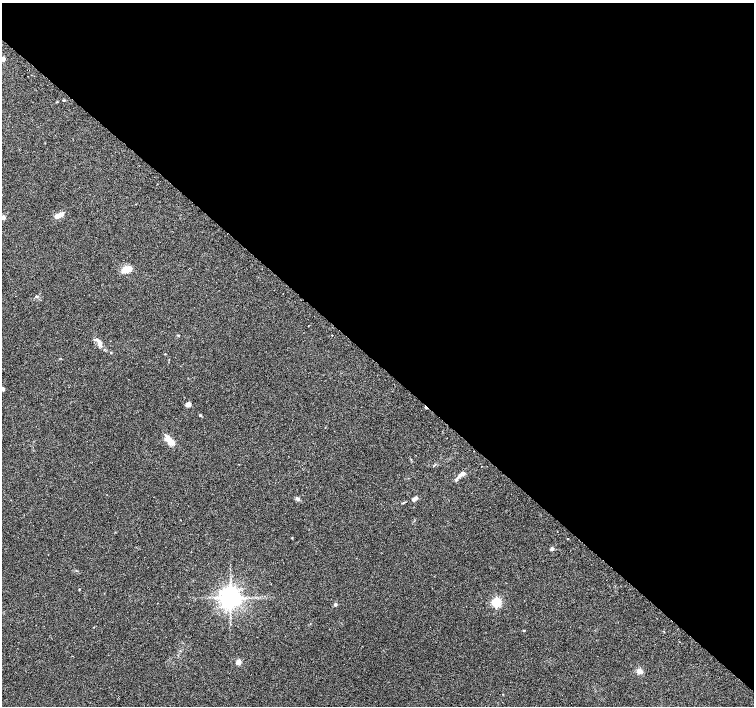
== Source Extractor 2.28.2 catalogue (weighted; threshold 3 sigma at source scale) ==
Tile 3 of 4 x 4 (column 3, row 1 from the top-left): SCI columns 3033-4536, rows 4411-5818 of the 6070 x 6070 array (HDU 1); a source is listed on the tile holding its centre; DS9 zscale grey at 2 x 2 block average (1 PNG px = mean of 2 x 2 image px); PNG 756 x 708 px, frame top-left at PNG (2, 3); no overlay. Shown black and unused: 51% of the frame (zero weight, under 2 of 3 exposures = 2% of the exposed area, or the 3 px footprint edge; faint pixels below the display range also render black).
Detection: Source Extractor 2.28.2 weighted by HDU 2 'WHT'; one run over the whole footprint, this tile lists its part. Background 0.118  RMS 0.0099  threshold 0.0445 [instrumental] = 3 sigma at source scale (4.5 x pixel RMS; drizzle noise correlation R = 1.50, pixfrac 1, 0.0396/0.0396 arcsec/px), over >= 5 px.
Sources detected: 32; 1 cosmic-ray / hot-pixel residue — not listed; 4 inside a brighter listed object's ellipse — not listed separately; the other 27 listed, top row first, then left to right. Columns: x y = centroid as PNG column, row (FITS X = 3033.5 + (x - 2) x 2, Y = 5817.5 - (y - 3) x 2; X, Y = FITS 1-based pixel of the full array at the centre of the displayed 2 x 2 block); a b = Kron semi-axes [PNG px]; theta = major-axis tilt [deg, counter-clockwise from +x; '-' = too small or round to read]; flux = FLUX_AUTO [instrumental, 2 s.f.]
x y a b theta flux
3 59 3 2 - 18
64 100 4 2 - 1.4
58 216 9 5 17 14
3 217 3 3 - 15
127 269 10 6 13 31
37 296 4 2 - 1.7
178 335 3 2 - 1.7
332 335 2 2 - 2.8
99 343 7 4 -62 13
3 389 2 2 - 8.9
188 404 4 3 - 14
200 415 4 2 - 1.6
168 439 13 7 -56 18
481 466 2 2 - 2.3
463 473 6 4 23 7.6
456 479 5 4 - 3.6
416 498 6 4 5 4.1
297 499 5 4 - 5.8
292 538 3 2 - 1.2
568 539 2 2 - 1.9
552 549 4 3 - 5.7
230 597 5 5 - 2100
496 602 4 3 - 190
335 604 4 3 - 4.2
524 630 3 2 - 1.7
238 662 3 3 - 40
639 671 6 5 - 11
Isophote crosses this tile's border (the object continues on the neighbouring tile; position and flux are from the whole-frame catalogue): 3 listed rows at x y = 3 59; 3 217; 3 389